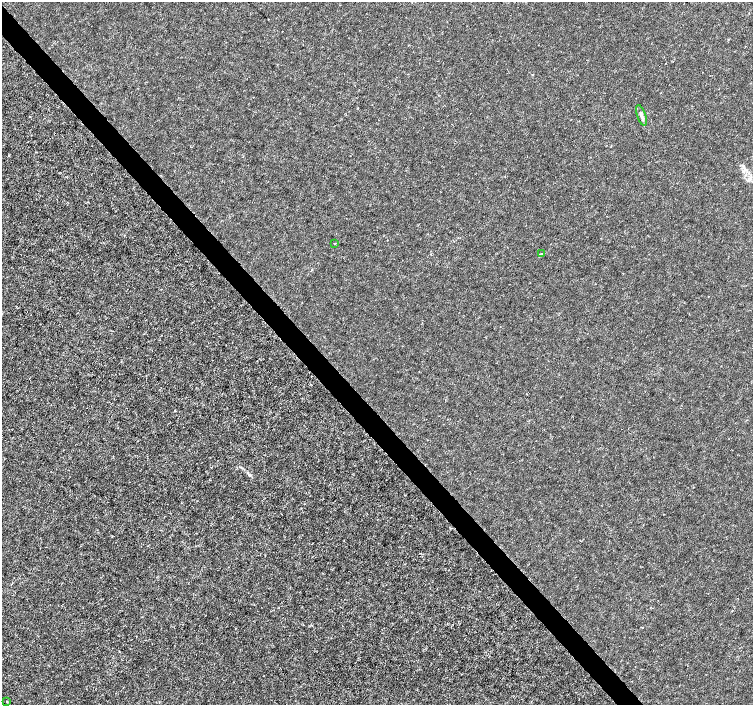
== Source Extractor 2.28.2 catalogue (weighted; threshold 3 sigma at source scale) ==
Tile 11 of 4 x 4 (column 3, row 3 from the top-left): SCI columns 3008-4509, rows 1615-3019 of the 6011 x 5972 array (HDU 1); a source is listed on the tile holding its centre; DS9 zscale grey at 2 x 2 block average (1 PNG px = mean of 2 x 2 image px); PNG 755 x 707 px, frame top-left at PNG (2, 2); each listed source drawn as its Kron ellipse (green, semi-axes under 4 px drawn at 4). Shown black and unused: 4% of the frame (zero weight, under 3 of 4 exposures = <1% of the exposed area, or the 3 px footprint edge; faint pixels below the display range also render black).
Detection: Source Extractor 2.28.2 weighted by HDU 2 'WHT'; one run over the whole footprint, this tile lists its part. Background -3.32e-04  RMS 0.0012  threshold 0.00538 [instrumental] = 3 sigma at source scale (4.5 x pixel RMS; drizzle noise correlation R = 1.50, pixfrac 1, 0.0396/0.0396 arcsec/px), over >= 5 px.
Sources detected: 4; all 4 listed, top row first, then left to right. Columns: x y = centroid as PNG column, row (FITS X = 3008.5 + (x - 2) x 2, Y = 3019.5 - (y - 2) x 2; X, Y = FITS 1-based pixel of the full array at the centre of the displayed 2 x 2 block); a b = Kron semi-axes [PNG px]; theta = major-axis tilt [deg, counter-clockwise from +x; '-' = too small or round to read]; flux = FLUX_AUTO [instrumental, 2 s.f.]
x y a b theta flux
641 115 11 3 -71 1.3
335 243 3 2 - 0.14
542 254 3 3 - 0.21
7 702 2 2 - 0.12